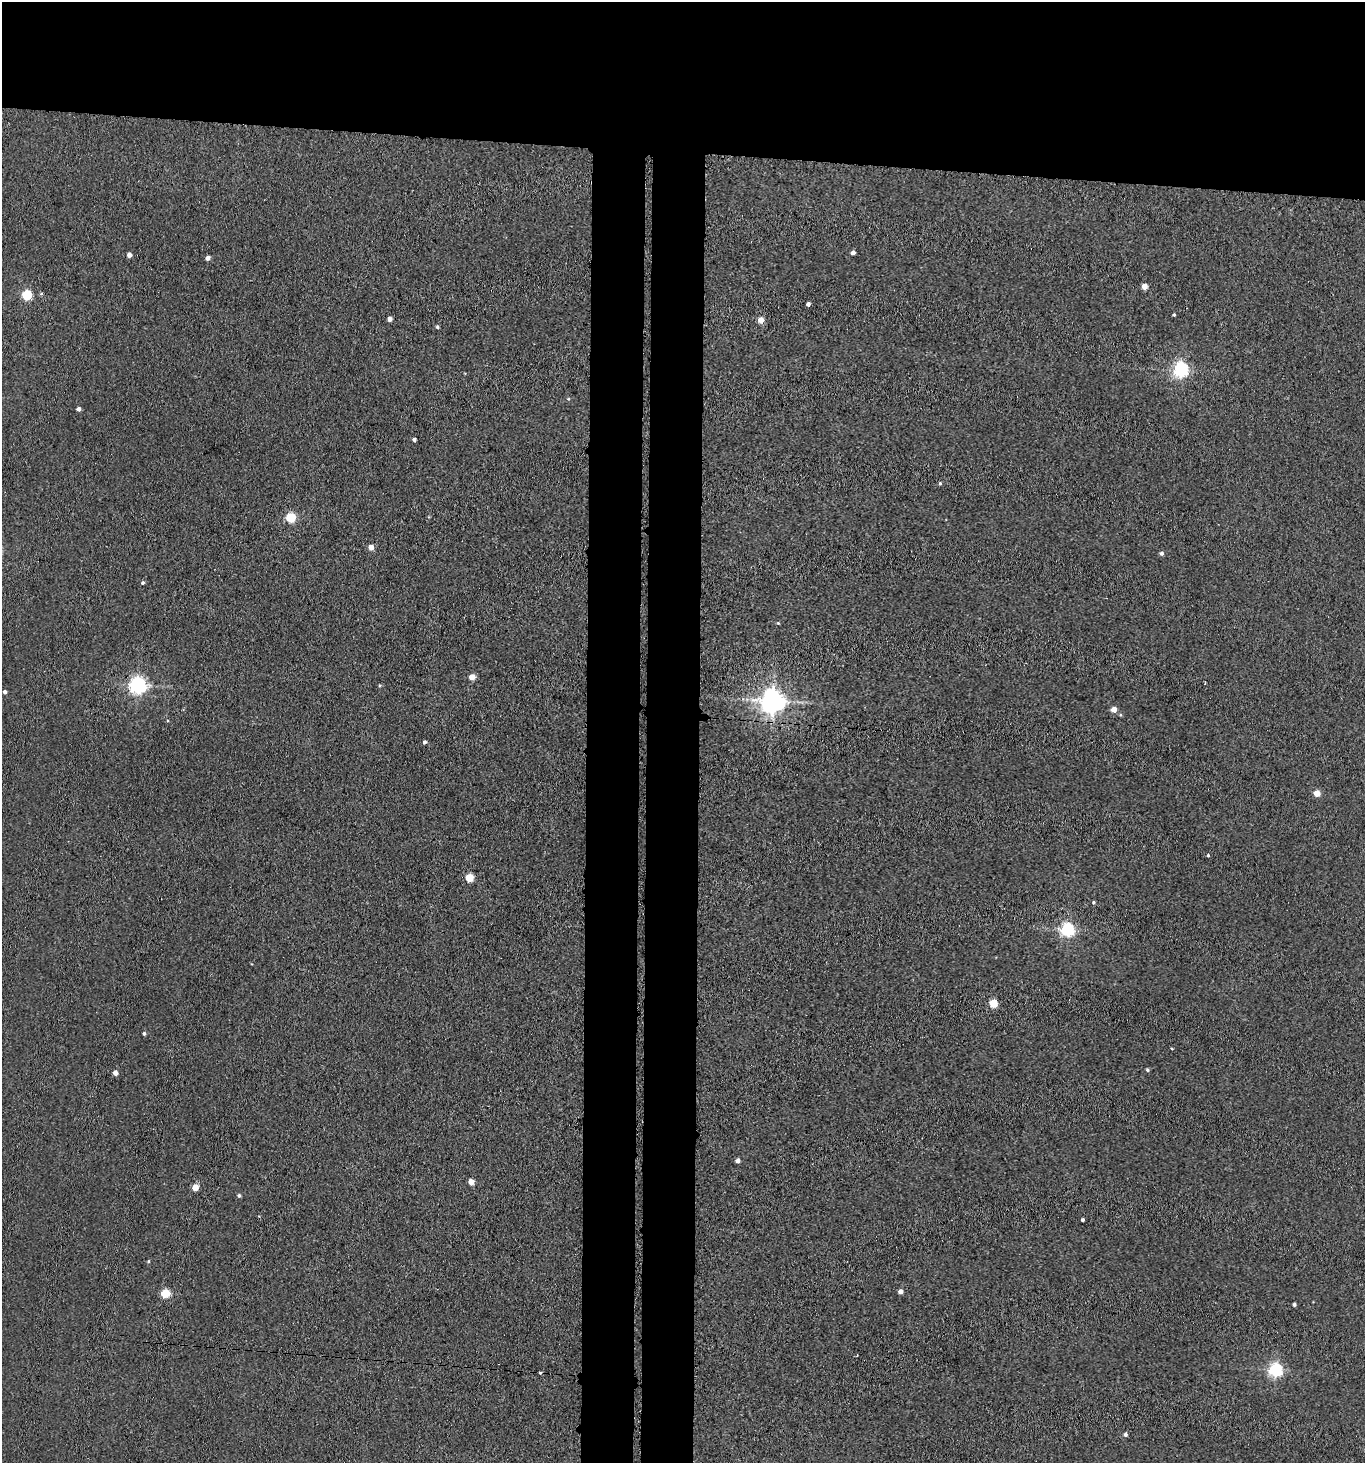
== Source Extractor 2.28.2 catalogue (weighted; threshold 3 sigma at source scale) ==
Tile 2 of 3 x 3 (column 2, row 1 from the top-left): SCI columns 1587-2949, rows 2927-4387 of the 4473 x 4392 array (HDU 1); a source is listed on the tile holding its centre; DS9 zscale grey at full resolution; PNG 1367 x 1465 px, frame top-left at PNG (2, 2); no overlay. Shown black and unused: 17% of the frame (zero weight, under 3 of 4 exposures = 5% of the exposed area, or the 3 px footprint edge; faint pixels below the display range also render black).
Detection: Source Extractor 2.28.2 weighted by HDU 2 'WHT'; one run over the whole footprint, this tile lists its part. Background 0.042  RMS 0.0062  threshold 0.0278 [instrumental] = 3 sigma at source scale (4.5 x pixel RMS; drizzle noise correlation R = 1.50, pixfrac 1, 0.05/0.05 arcsec/px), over >= 5 px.
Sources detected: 49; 1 cosmic-ray / hot-pixel residue — not listed; the other 48 listed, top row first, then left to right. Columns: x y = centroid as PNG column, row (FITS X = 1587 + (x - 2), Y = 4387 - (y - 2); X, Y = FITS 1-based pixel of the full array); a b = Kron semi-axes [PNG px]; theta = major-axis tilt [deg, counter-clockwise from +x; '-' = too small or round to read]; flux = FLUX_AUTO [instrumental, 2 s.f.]
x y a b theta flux
853 253 4 4 - 2.8
129 255 4 4 - 3.9
208 258 4 4 - 3.3
1144 286 4 4 - 7.6
41 294 5 3 - 0.7
27 295 5 5 - 45
808 304 4 4 - 2.3
1174 315 3 3 - 0.94
389 319 4 4 - 4.1
761 320 5 4 - 6.9
437 327 4 3 - 1.1
1181 370 6 6 - 190
568 399 4 3 - 0.6
79 409 4 4 - 2.4
414 439 4 3 - 1.5
940 483 4 4 - 0.8
290 518 5 5 - 38
371 547 4 4 - 5.6
1161 553 5 5 - 1.6
142 583 4 4 - 1
778 623 4 4 - 0.57
472 677 5 4 - 8.1
138 685 6 6 - 250
379 685 4 3 - 0.57
5 692 4 4 - 1.8
773 701 7 7 - 630
1114 709 5 4 - 6.4
424 742 4 4 - 1.5
1317 793 5 4 - 12
1208 855 4 3 - 0.8
469 878 5 5 - 19
1094 902 4 4 - 0.78
1068 929 6 6 - 130
993 1004 5 4 - 25
144 1033 4 4 - 1.1
1147 1070 4 4 - 0.99
115 1073 4 4 - 4.2
738 1161 4 4 - 3.2
471 1182 4 4 - 8.3
195 1187 4 4 - 10
239 1195 5 4 - 1.1
1083 1220 3 3 - 1.5
148 1261 5 3 - 0.71
901 1291 4 4 - 3.6
165 1294 5 5 - 32
1294 1304 3 3 - 1.2
1275 1370 6 6 - 140
1125 1434 5 4 - 1.6